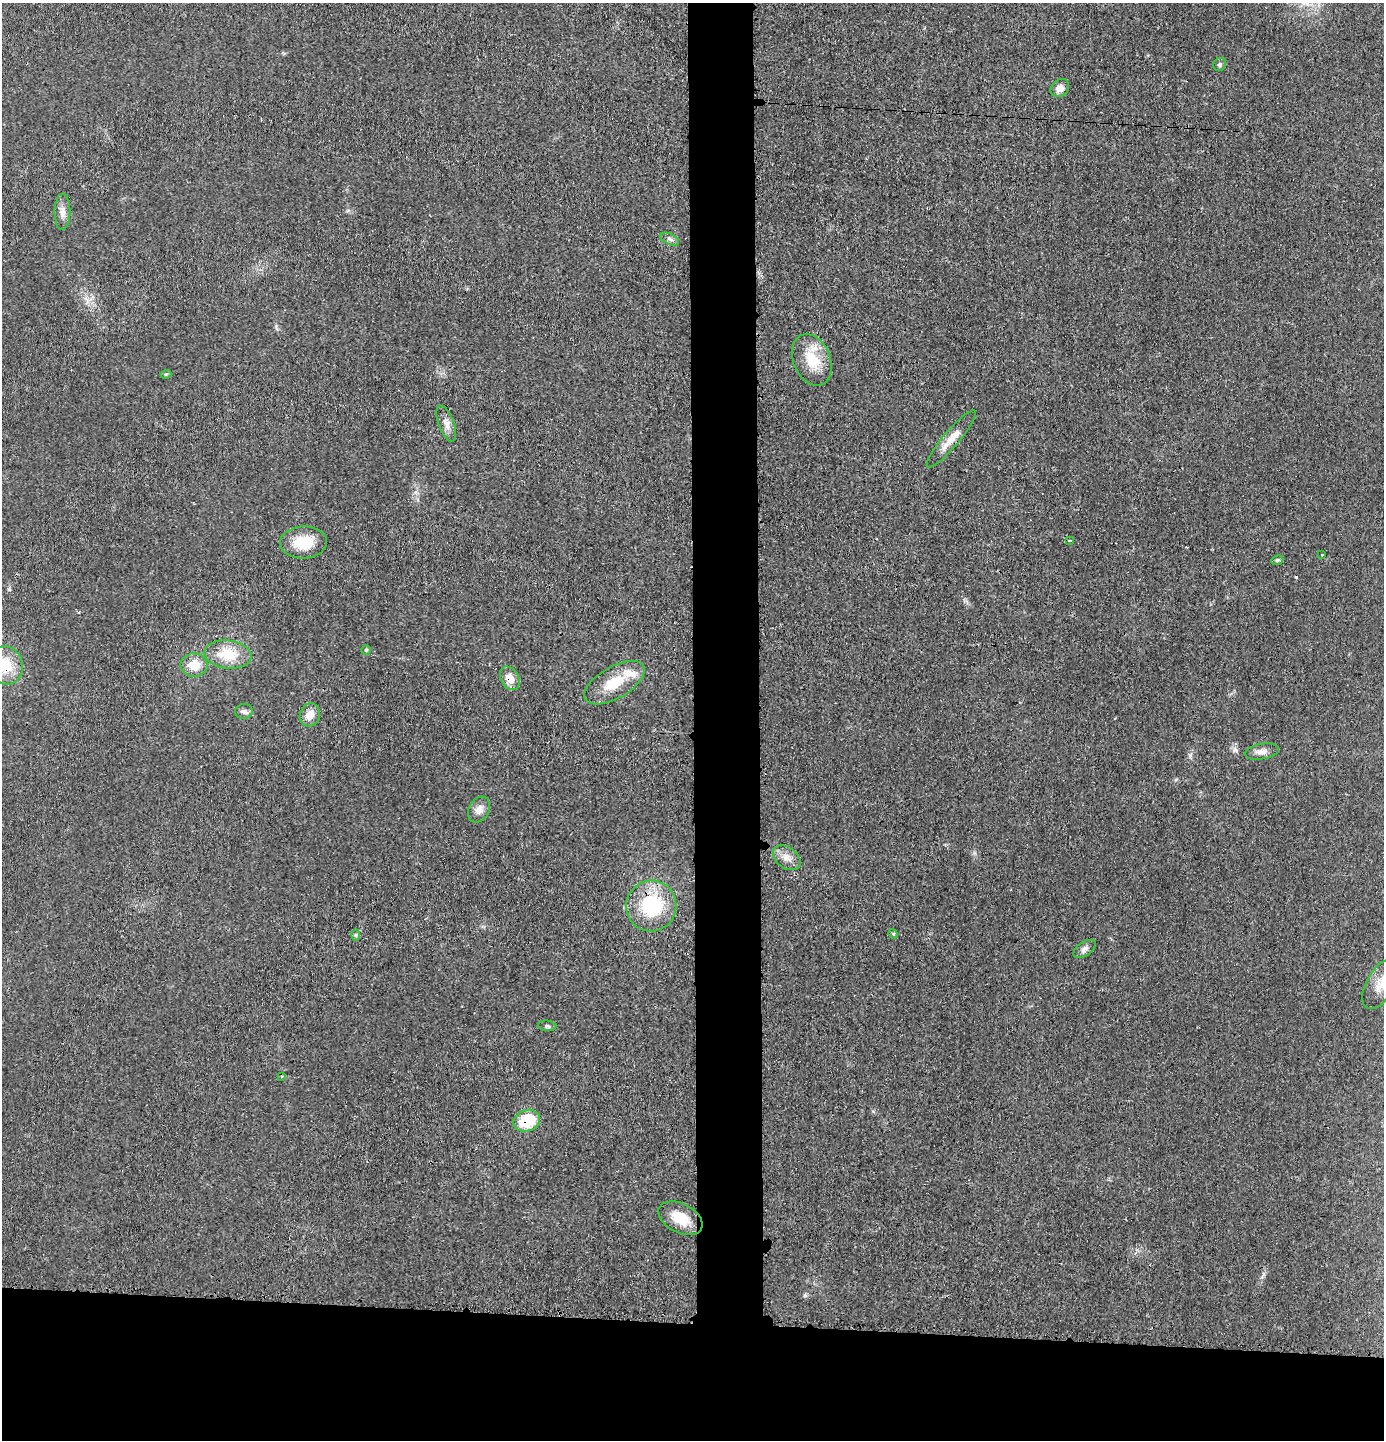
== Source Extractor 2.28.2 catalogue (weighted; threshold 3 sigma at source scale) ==
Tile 8 of 3 x 3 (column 2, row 3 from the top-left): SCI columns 1485-2866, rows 3-1440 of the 4357 x 4324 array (HDU 1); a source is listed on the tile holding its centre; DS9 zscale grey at full resolution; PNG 1386 x 1442 px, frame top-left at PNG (2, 3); each listed source drawn as its Kron ellipse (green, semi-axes under 4 px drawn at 4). Shown black and unused: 13% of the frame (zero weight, under 3 of 4 exposures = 1% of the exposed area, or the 3 px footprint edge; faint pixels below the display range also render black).
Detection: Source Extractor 2.28.2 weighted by HDU 2 'WHT'; one run over the whole footprint, this tile lists its part. Background 0.0212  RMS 0.0047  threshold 0.0211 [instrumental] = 3 sigma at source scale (4.5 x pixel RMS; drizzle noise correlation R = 1.50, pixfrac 1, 0.05/0.05 arcsec/px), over >= 5 px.
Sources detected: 34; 2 cosmic-ray / hot-pixel residue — neither listed nor drawn; the other 32 listed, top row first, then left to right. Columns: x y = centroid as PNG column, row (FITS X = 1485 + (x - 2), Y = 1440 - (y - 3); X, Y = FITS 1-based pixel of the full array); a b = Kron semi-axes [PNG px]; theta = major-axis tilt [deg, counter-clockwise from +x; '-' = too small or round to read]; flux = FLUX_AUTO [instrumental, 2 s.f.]
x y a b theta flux
1220 64 6 6 - 1
1060 88 10 8 43 3.7
62 212 18 8 90 3.4
670 239 10 5 -25 1.5
812 360 27 18 -68 14
166 374 5 3 - 0.56
446 424 19 7 -69 3.4
951 439 37 8 50 6.7
1069 540 3 3 - 1.6
303 542 23 16 2 13
1322 555 3 2 - 2.5
1277 560 6 4 21 0.76
366 650 4 4 - 0.52
228 654 24 14 -7 13
5 665 19 17 -68 15
194 665 13 11 -6 8.8
510 678 12 9 -60 5.9
614 683 33 16 30 16
244 711 9 7 5 1.6
310 715 12 10 73 5.7
1262 752 17 8 10 3.2
479 809 14 10 60 3.5
787 858 15 10 -38 4.3
651 906 25 25 - 34
893 934 5 4 - 0.58
356 935 6 4 89 0.69
1084 949 12 7 34 2.1
1381 984 28 14 59 8.6
547 1026 9 5 -5 1
282 1076 3 3 - 0.44
527 1121 14 10 20 19
680 1218 24 14 -28 11
Overlapping masked pixels (flux is a lower limit): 4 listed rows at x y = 5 665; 510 678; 651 906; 527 1121
Isophote crosses this tile's border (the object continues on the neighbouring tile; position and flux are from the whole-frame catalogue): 2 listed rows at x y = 5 665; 1381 984